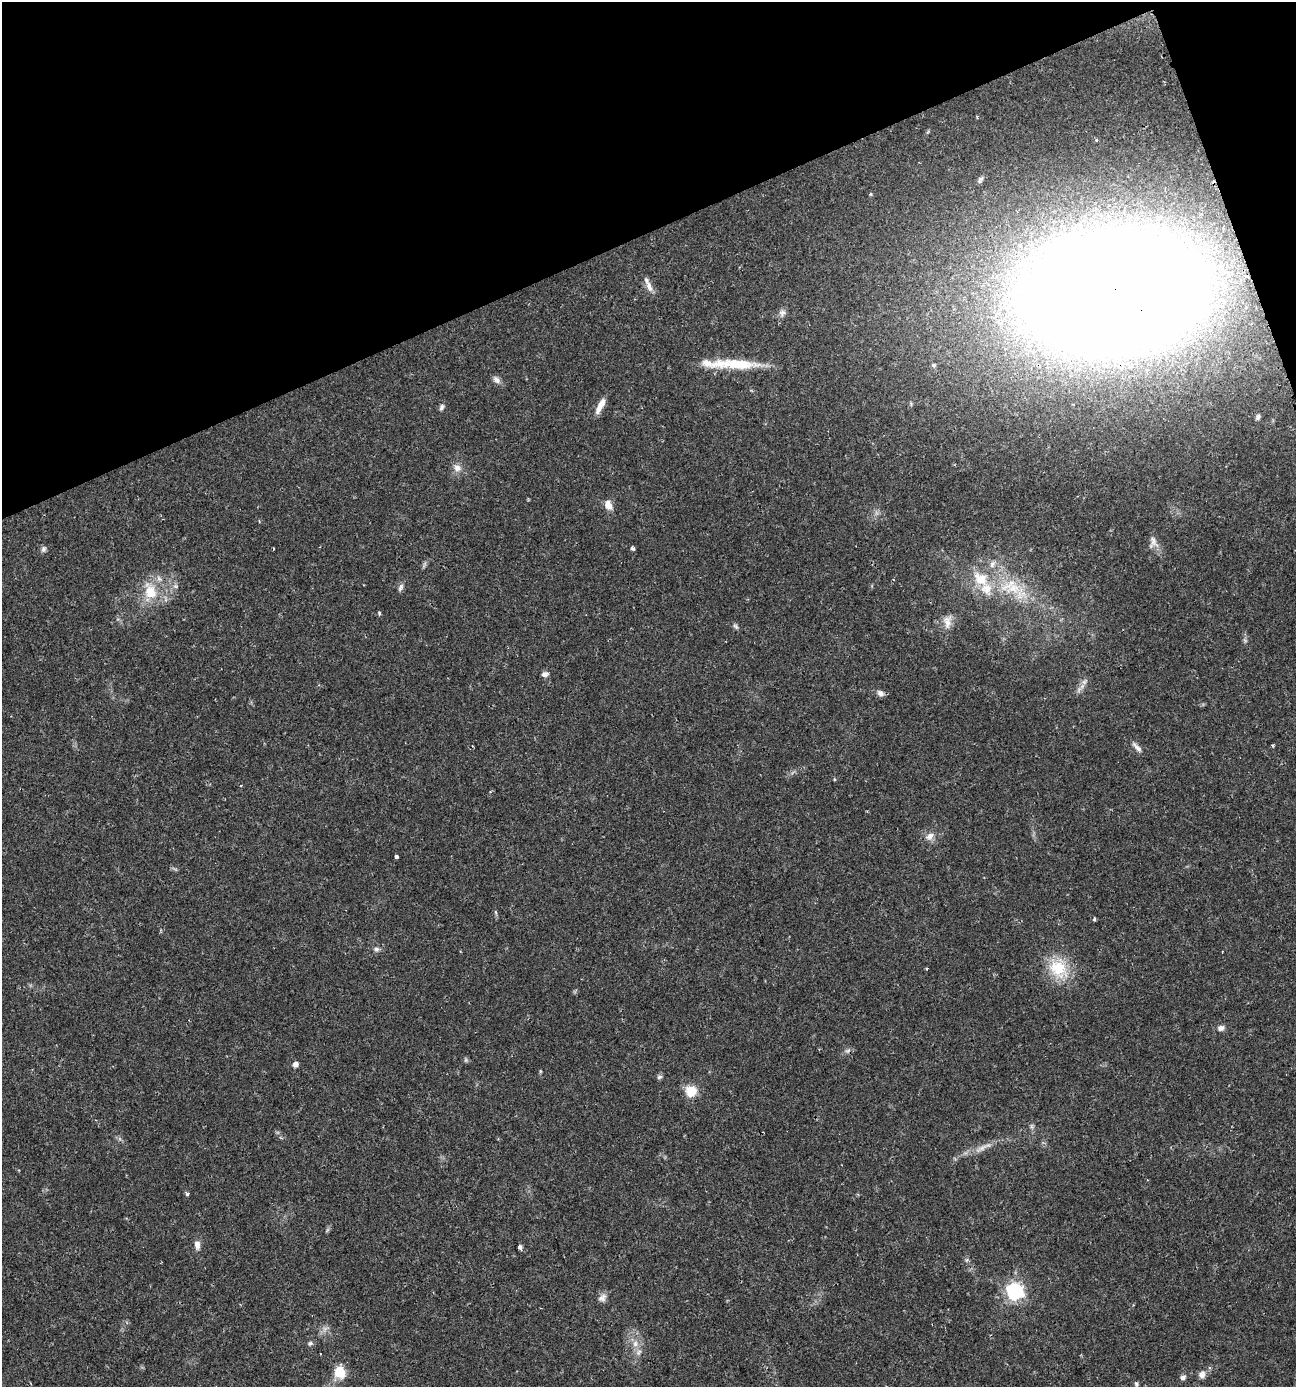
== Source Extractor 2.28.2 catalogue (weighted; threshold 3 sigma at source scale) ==
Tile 3 of 4 x 4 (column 3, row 1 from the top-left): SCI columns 2723-4016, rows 4155-5539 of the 5390 x 5540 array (HDU 1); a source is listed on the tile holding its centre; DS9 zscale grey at full resolution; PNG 1298 x 1389 px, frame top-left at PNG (2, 2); no overlay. Shown black and unused: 18% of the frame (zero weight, under 2 of 3 exposures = <1% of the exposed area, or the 3 px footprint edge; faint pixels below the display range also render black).
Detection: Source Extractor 2.28.2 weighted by HDU 2 'WHT'; one run over the whole footprint, this tile lists its part. Background 0.0336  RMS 0.0032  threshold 0.0146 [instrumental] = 3 sigma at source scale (4.5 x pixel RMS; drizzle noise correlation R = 1.50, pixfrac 1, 0.0396/0.0396 arcsec/px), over >= 5 px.
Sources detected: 66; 2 too faint to see at this stretch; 1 inside a brighter object's white glare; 1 cosmic-ray / hot-pixel residue — not listed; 3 inside a brighter listed object's ellipse — not listed separately; the other 59 listed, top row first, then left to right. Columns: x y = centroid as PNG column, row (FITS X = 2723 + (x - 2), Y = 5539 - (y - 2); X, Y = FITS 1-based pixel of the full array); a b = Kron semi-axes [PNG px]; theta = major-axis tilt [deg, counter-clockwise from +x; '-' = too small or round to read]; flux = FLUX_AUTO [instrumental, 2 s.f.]
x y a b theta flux
1096 140 3 3 - 0.8
980 179 10 4 58 0.81
871 194 4 3 - 0.51
649 286 17 7 -68 2.3
1111 292 135 82 6 1300
782 313 10 8 74 1.4
735 364 60 14 -3 11
933 365 6 5 - 0.51
496 380 12 7 -42 1.4
600 406 22 6 63 3
442 407 9 5 69 0.88
1258 417 8 5 59 0.81
457 468 11 10 - 2.2
608 505 12 8 -60 2.9
1153 542 17 12 87 2.4
633 548 4 4 - 0.86
44 549 8 6 75 0.91
424 564 10 3 69 0.6
992 564 10 6 89 1.4
980 579 24 17 -40 10
175 586 6 6 - 0.83
401 588 11 5 64 1
1014 588 25 18 2 12
150 592 25 17 -65 9.3
379 613 6 4 -89 0.45
947 621 19 11 86 3.2
735 626 8 5 -36 0.72
544 674 7 5 6 1.7
1082 686 9 5 45 1.4
880 693 10 7 -31 1.3
1273 746 3 3 - 0.71
1137 747 16 5 -44 1.6
930 836 12 8 51 2
396 856 4 3 - 1.4
495 912 6 4 -70 0.43
1094 919 5 3 - 0.5
376 949 8 6 -1 0.85
926 968 3 3 - 0.52
1058 968 29 23 -54 13
1221 1028 9 7 21 1.3
847 1051 7 4 18 0.74
466 1060 6 4 -72 0.47
295 1064 7 6 - 1.3
540 1071 5 3 - 0.32
659 1077 8 5 17 0.7
691 1091 7 6 - 12
982 1148 23 6 32 2.7
187 1194 4 3 - 1.4
197 1245 12 8 -83 1.8
520 1247 4 4 - 3
1014 1291 8 7 - 66
602 1298 13 9 39 1.6
310 1343 7 6 - 0.77
635 1344 10 7 90 2
320 1354 3 2 - 0.2
340 1372 14 12 -55 6
1202 1374 9 8 - 1.8
1183 1377 7 6 - 1
1136 1384 6 5 - 0.57
Overlapping masked pixels (flux is a lower limit): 1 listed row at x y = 1111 292